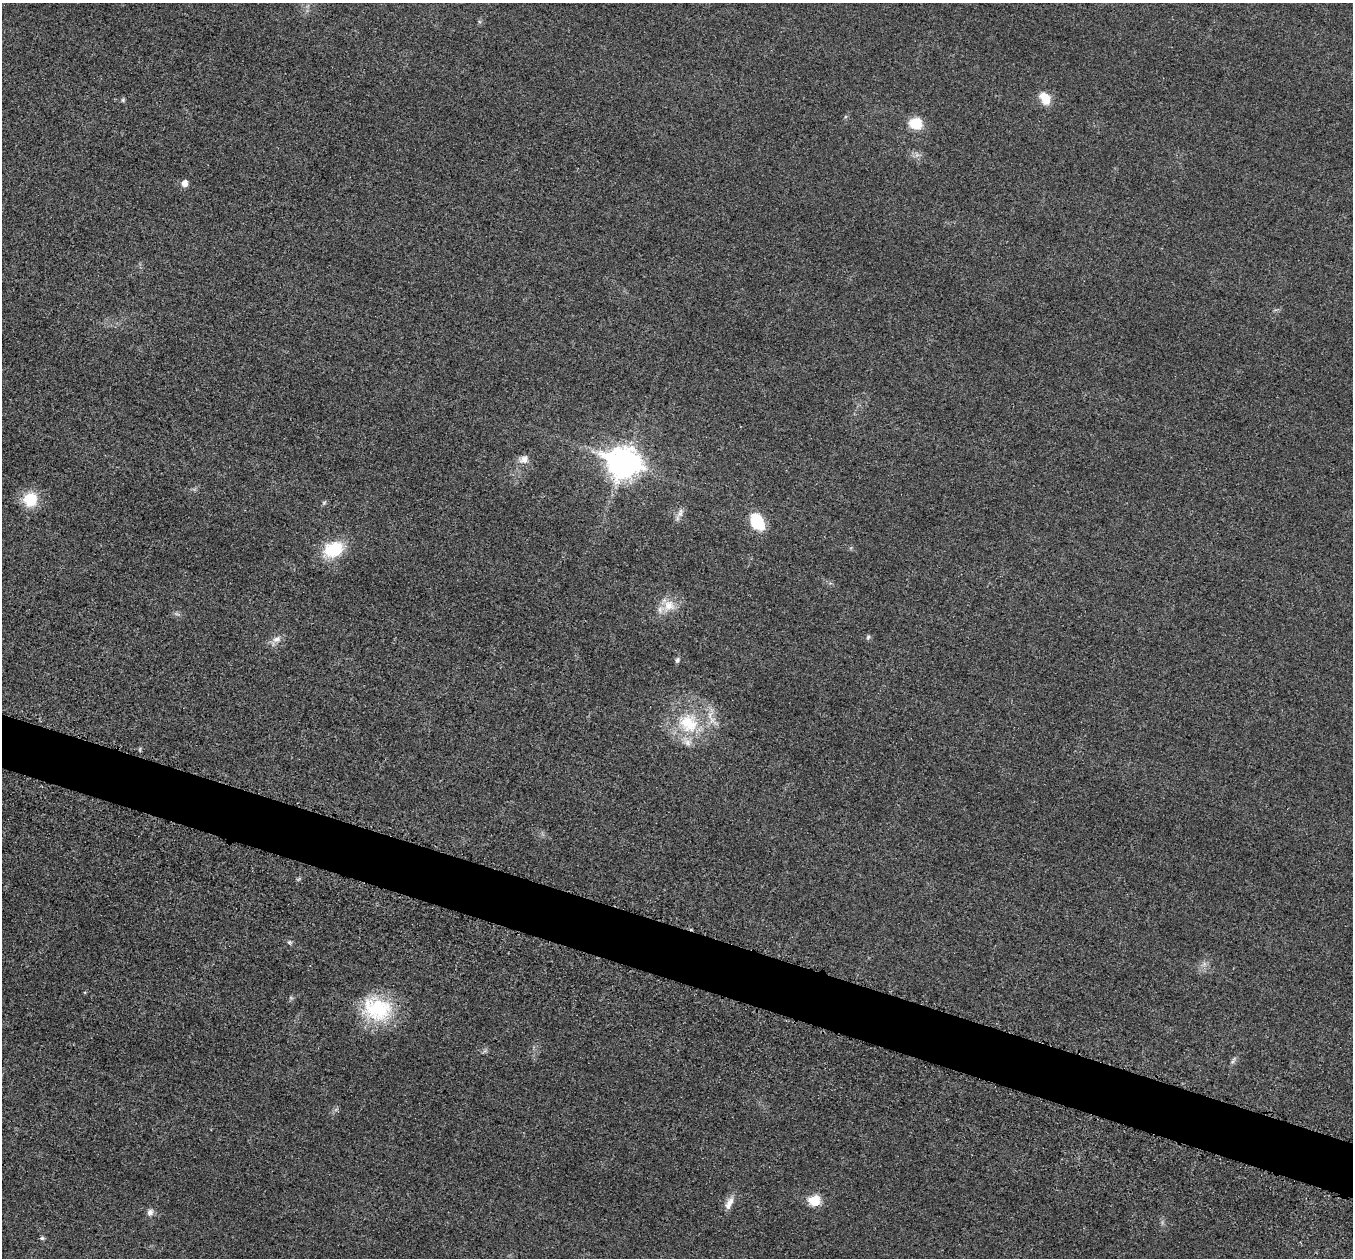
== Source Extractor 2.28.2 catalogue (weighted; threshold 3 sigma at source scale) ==
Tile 6 of 4 x 4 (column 2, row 2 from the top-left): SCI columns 1385-2735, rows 2711-3966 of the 5458 x 5502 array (HDU 1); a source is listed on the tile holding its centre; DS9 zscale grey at full resolution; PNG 1355 x 1260 px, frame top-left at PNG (2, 3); no overlay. Shown black and unused: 4% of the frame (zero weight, under 3 of 5 exposures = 4% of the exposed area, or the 3 px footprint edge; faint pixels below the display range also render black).
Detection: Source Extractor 2.28.2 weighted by HDU 2 'WHT'; one run over the whole footprint, this tile lists its part. Background 0.0195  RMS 0.0052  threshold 0.0233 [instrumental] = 3 sigma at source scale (4.5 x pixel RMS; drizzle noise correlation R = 1.50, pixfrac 1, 0.05/0.05 arcsec/px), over >= 5 px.
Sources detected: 28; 1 too faint to see at this stretch — not listed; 2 inside a brighter listed object's ellipse — not listed separately; the other 25 listed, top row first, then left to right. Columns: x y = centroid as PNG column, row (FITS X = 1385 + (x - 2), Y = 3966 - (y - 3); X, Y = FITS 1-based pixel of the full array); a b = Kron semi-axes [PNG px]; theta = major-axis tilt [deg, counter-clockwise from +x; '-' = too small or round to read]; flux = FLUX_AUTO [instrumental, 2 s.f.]
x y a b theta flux
1045 98 16 11 -55 8.6
123 100 5 5 - 0.83
916 123 12 11 - 13
184 183 6 6 - 4.6
524 459 13 10 26 3.8
623 462 12 10 -16 780
30 499 16 15 - 16
324 503 7 5 54 0.86
680 513 15 8 62 2.9
757 521 17 11 -62 22
333 549 20 14 23 25
669 606 18 17 - 9.6
177 614 9 3 -31 1
868 637 7 6 - 1.1
277 639 13 9 27 3.6
677 660 7 5 70 1.3
688 723 30 28 -42 31
289 942 7 5 -31 1.1
291 998 6 4 -44 0.82
377 1009 40 31 -12 38
1233 1060 12 4 61 1.4
814 1201 6 6 - 28
729 1203 20 8 67 4.6
150 1212 9 8 - 2.4
42 1238 6 5 - 0.97